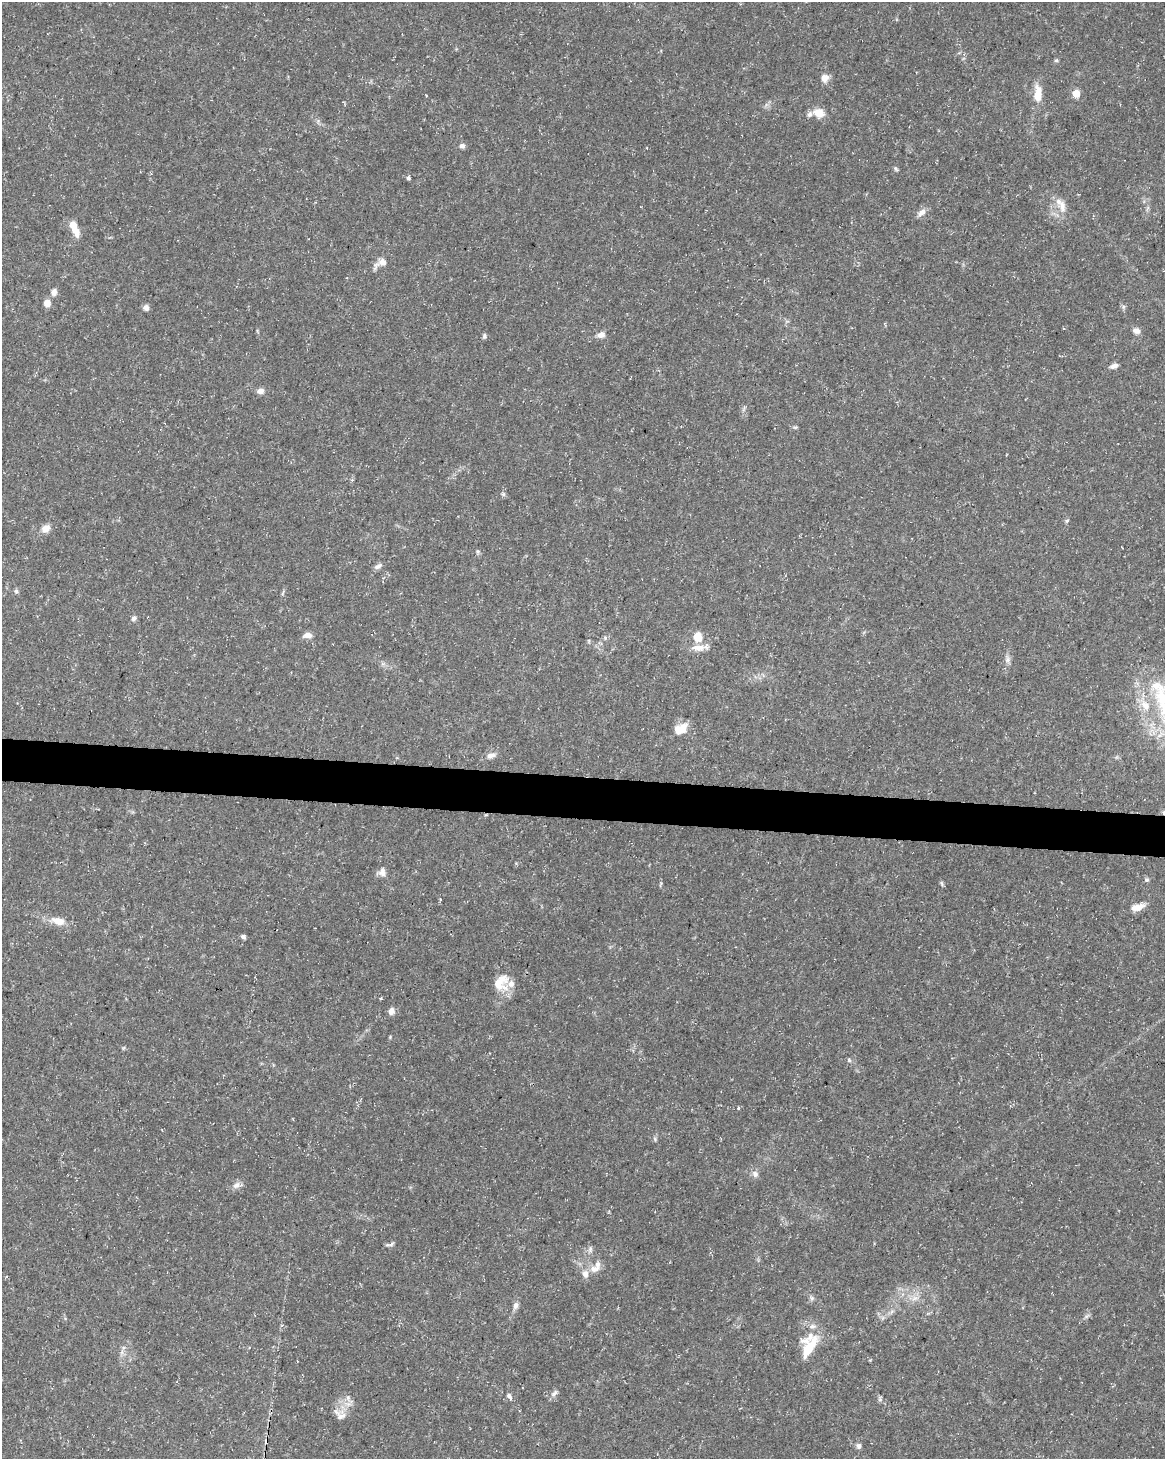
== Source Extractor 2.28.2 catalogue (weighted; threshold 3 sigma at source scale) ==
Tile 7 of 4 x 3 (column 3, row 2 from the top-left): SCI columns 2336-3498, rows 1742-3198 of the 4661 x 4881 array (HDU 1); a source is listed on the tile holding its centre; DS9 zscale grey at full resolution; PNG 1167 x 1461 px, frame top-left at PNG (2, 2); no overlay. Shown black and unused: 3% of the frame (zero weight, under 3 of 5 exposures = <1% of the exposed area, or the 3 px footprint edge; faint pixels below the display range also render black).
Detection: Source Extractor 2.28.2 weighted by HDU 2 'WHT'; one run over the whole footprint, this tile lists its part. Background 0.0267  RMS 0.0022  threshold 0.00997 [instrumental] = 3 sigma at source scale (4.5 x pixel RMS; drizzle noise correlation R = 1.50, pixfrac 1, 0.0396/0.0396 arcsec/px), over >= 5 px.
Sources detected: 73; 1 cosmic-ray / hot-pixel residue — not listed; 6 inside a brighter listed object's ellipse — not listed separately; the other 66 listed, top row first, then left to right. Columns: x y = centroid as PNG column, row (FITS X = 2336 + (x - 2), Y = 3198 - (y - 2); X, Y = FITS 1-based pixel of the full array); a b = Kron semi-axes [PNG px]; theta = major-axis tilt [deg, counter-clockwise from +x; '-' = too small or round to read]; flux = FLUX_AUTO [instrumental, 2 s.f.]
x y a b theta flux
1056 60 6 5 - 0.35
825 78 10 9 - 1.5
1076 93 5 5 - 4.9
1038 95 17 8 89 4.4
819 113 13 10 -25 2.9
462 146 7 6 - 0.73
896 169 7 4 -49 0.37
408 178 5 4 - 0.47
1062 206 19 10 -82 2.4
921 213 12 7 39 1.4
73 226 10 7 -76 2.6
381 263 21 8 31 1.9
54 292 9 7 74 1.1
47 303 8 7 - 1.7
1123 307 7 4 72 0.38
146 308 7 6 - 0.87
1136 331 9 7 -18 1.1
601 335 9 7 18 1.3
484 336 7 5 -83 0.44
1114 366 10 6 18 0.92
260 391 9 7 15 1.1
795 427 6 4 0 0.31
503 494 6 6 - 0.42
1067 521 6 4 23 0.34
46 528 12 9 25 1.6
478 551 5 5 - 0.34
378 566 12 6 32 0.77
16 591 6 5 - 0.4
134 618 7 6 - 0.64
307 635 11 7 8 1.2
698 637 11 9 87 3
605 638 6 5 - 0.4
698 648 21 8 2 2.2
1008 660 8 6 21 0.73
1145 705 17 11 -51 3.3
680 729 16 10 32 3.5
490 756 12 7 15 1.3
382 872 11 11 - 1.3
1147 880 6 6 - 0.41
942 883 8 4 -81 0.35
440 899 3 3 - 0.52
1138 907 17 7 17 2.3
58 921 19 9 -13 3.1
243 937 6 5 - 0.57
498 984 24 11 -29 3.1
391 1011 9 7 69 1.1
849 1060 6 6 - 0.4
738 1108 3 3 - 0.94
655 1139 6 5 - 0.34
755 1174 9 8 - 0.97
236 1185 11 7 37 1.2
390 1244 11 4 12 0.58
590 1249 10 4 -86 0.6
595 1269 15 9 8 1.8
812 1298 7 5 -47 0.49
914 1298 9 6 20 1.2
516 1305 10 6 77 0.96
892 1311 7 4 19 0.5
809 1346 26 14 68 8.7
122 1352 7 4 71 0.57
554 1393 12 5 45 0.82
509 1396 8 5 -57 0.71
348 1398 10 6 83 0.95
880 1399 6 6 - 0.46
341 1416 17 12 47 2.3
859 1446 7 6 - 0.64